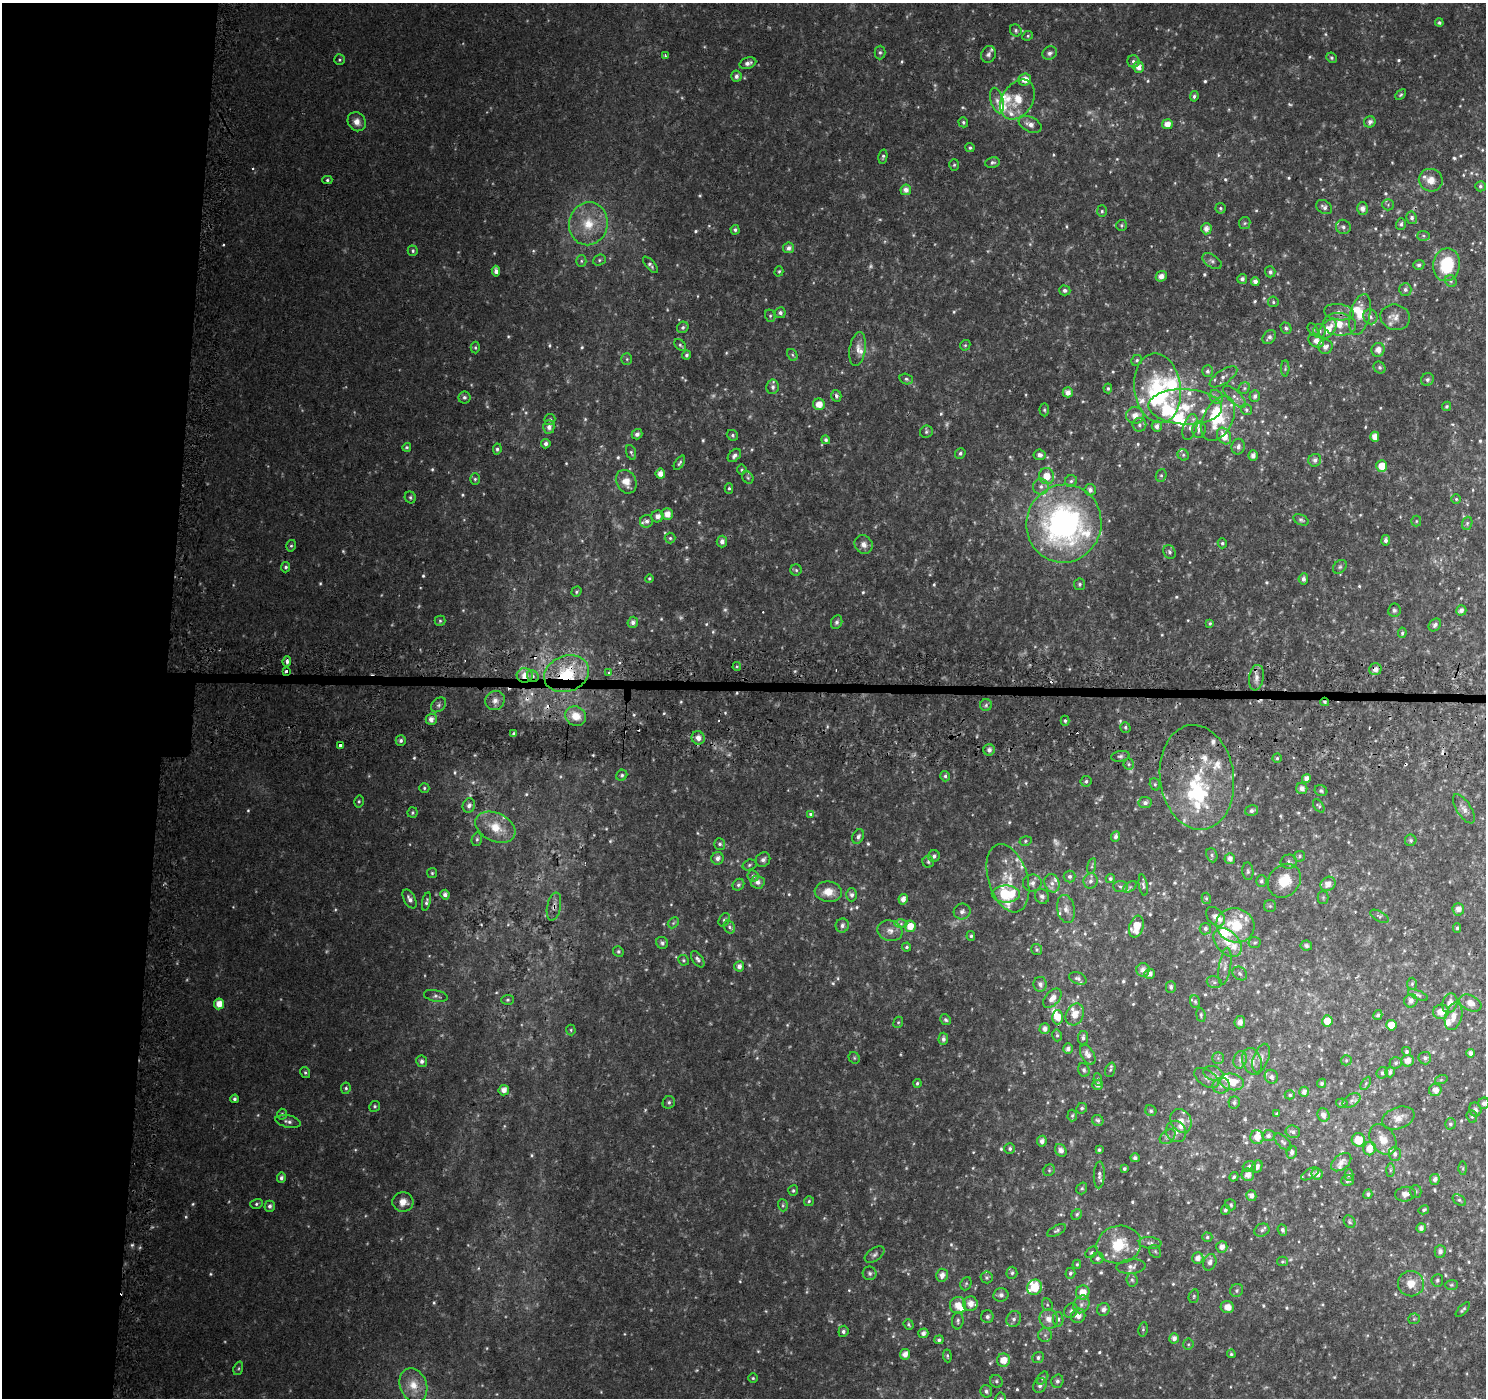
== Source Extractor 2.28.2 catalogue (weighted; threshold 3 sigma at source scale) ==
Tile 4 of 3 x 3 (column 1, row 2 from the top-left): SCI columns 38-1521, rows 1721-3116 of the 4520 x 4778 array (HDU 1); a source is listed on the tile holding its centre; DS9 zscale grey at full resolution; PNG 1488 x 1400 px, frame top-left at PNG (2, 3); each listed source drawn as its Kron ellipse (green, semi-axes under 4 px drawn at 4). Shown black and unused: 12% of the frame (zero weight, under 2 of 3 exposures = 3% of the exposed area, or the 3 px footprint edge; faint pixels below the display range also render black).
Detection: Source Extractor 2.28.2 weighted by HDU 2 'WHT'; one run over the whole footprint, this tile lists its part. Background 0.0573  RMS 0.0079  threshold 0.0354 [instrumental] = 3 sigma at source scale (4.5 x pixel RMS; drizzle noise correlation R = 1.50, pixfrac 1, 0.0396/0.0396 arcsec/px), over >= 5 px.
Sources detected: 819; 40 too faint to see at this stretch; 4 inside a brighter object's white glare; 10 cosmic-ray / hot-pixel residue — neither listed nor drawn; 57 inside a brighter listed object's ellipse — not listed separately; of the other 708, all 500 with FLUX_AUTO >= 1.19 (the completeness limit of this list) listed and drawn (208 fainter detections not listed), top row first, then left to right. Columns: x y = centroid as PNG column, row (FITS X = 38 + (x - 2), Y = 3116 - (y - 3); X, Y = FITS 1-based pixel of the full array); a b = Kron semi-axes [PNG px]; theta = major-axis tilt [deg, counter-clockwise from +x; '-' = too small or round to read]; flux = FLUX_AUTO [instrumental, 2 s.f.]
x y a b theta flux
1439 23 4 4 - 1.6
1016 30 6 5 - 1.7
1028 36 5 4 - 1.2
880 52 7 5 90 1.7
1050 53 8 6 30 2.8
988 54 8 7 - 2.8
665 55 3 3 - 2.3
1332 58 5 5 - 1.5
339 60 5 5 - 1.3
1133 61 6 6 - 2.3
748 63 8 5 17 4.2
1139 67 5 5 - 6.3
736 76 6 5 - 3.1
1025 79 6 6 - 8.8
1401 95 6 4 44 1.2
1194 96 5 4 - 1.7
1017 100 21 15 57 18
997 101 13 6 -74 4.2
357 122 10 8 -53 5.9
963 122 5 4 - 1.7
1370 122 6 5 - 3.5
1030 124 12 7 -24 5.7
1167 124 5 5 - 7.8
970 148 4 4 - 1.5
883 157 7 4 78 1.5
992 162 7 5 8 2
954 165 6 5 - 1.2
327 180 5 4 - 1.4
1431 180 12 11 - 8.4
1480 186 5 5 - 1.7
906 190 5 5 - 4.7
1388 205 6 5 - 1.3
1324 207 8 6 -35 3
1220 208 5 5 - 1.3
1362 208 6 5 - 4.5
1102 211 6 5 - 1.4
1412 218 6 5 - 2.6
1245 223 6 5 - 1.5
588 224 21 19 77 25
1401 224 6 4 71 1.9
1121 225 5 5 - 1.4
1343 227 7 7 - 2.4
1206 229 5 5 - 4.9
735 230 5 4 - 1.8
1424 236 6 5 - 1.2
788 248 5 5 - 3.6
413 251 5 5 - 1.7
599 260 6 5 - 1.6
581 261 5 5 - 1.5
1212 261 11 6 -33 2.7
650 265 10 4 -49 2.2
1419 265 5 5 - 1.9
1447 265 17 13 78 37
496 271 5 4 - 4.3
779 271 5 4 - 1.2
1270 272 5 5 - 2.3
1161 276 6 5 - 5.9
1242 279 5 5 - 2.9
1255 281 4 4 - 4
1451 281 6 5 - 1.6
1405 289 6 6 - 2.4
1065 290 6 5 - 2.2
1273 302 5 5 - 1.5
1339 312 15 8 -7 5.8
780 313 5 5 - 2.5
1360 314 21 10 75 13
770 316 6 5 - 1.5
1370 317 7 7 - 2.7
1395 317 15 12 -15 7.1
1339 324 16 11 -6 14
683 327 6 5 - 1.9
1286 328 6 5 - 1.9
1313 329 7 4 -61 1.4
1328 329 11 7 52 14
1319 331 7 6 - 2.5
1269 337 8 5 48 3
1316 341 8 6 -33 6.4
680 345 7 4 -49 1.5
965 345 6 5 - 1.3
475 347 6 4 -88 1.3
1325 347 7 7 - 4.9
858 349 17 8 81 6.5
1378 350 7 6 - 6
686 355 4 4 - 1.7
792 355 6 4 -61 1.4
627 359 6 5 - 1.4
1137 360 6 5 - 1.6
1380 367 6 5 - 1.9
1285 368 8 4 88 1.2
1207 371 6 5 - 2
1223 377 16 6 34 4.8
906 379 7 5 -18 1.7
1427 379 7 6 - 2.1
773 387 7 6 - 2.8
1108 388 5 4 - 1.3
1157 388 35 23 -82 61
1244 388 6 5 - 1.6
1068 392 5 5 - 5.3
836 396 6 5 - 2.6
1255 396 6 5 - 2.6
464 397 6 6 - 2.4
1216 397 7 6 - 2.7
1235 397 14 6 -44 4.2
819 404 6 5 - 8.8
1447 406 5 4 - 1.3
1185 407 37 17 -2 36
1044 410 6 4 -86 1.3
1246 410 6 5 - 1.7
1135 415 9 8 - 8.3
550 419 5 5 - 1.7
1218 419 24 14 62 29
1139 425 7 7 - 2.5
1157 426 5 5 - 3.9
549 427 6 5 - 4
1190 427 13 7 73 4.8
1199 430 8 7 - 3.4
926 432 6 6 - 1.7
637 434 5 5 - 3.1
732 435 6 5 - 1.6
1224 436 9 6 -61 11
1375 437 5 4 - 7.4
826 440 4 4 - 1.9
546 444 5 4 - 2.8
407 447 4 4 - 1.2
1238 447 8 6 81 3.4
497 449 6 4 82 1.7
631 452 8 4 -71 1.5
960 453 5 5 - 1.8
734 455 8 5 45 2.8
1039 455 6 5 - 3.5
1183 455 6 5 - 1.4
1253 455 5 4 - 3.7
1315 460 6 6 - 3.5
679 463 8 4 57 1.7
1382 466 6 5 - 12
742 470 5 5 - 1.2
660 474 5 4 - 6.5
1161 475 6 5 - 1.5
1046 476 8 7 - 11
748 478 6 5 - 1.4
475 479 6 5 - 1.5
1071 481 6 6 - 2
626 482 12 9 -60 10
1041 486 8 8 - 4
729 488 5 4 - 1.4
1090 490 6 5 - 3.1
410 497 6 5 - 1.6
1456 499 5 5 - 1.2
667 514 6 6 - 6.9
657 516 6 6 - 4.4
1301 520 8 5 -25 1.7
647 521 7 6 - 3
1416 521 5 5 - 1.2
1467 523 7 5 69 1.3
1064 524 39 37 73 240
670 538 5 5 - 1.5
1386 540 5 4 - 2.6
722 541 6 5 - 3.8
1222 543 5 4 - 1.3
864 545 9 8 - 4.7
291 546 6 5 - 1.5
1169 552 7 6 - 2.2
286 567 5 4 - 1.9
1340 567 8 6 45 1.9
796 570 6 5 - 1.4
649 578 4 4 - 1.2
1303 579 5 5 - 2.8
1080 584 5 5 - 1.5
576 592 5 4 - 1.2
1394 610 6 6 - 2.1
1461 610 5 5 - 3.6
440 621 5 5 - 1.4
633 622 5 5 - 3.5
837 622 7 5 66 2.1
1210 623 3 3 - 1.2
1435 625 7 5 50 2.3
1402 633 5 3 - 1.4
287 661 5 4 - 2.7
737 666 4 4 - 1.3
1375 669 6 5 - 4.2
286 671 3 3 - 4.3
609 673 3 3 - 2.4
567 674 23 17 21 43
525 675 8 7 - 9.2
533 676 6 5 - 2.5
1256 678 13 7 81 4.9
495 700 10 9 - 5.8
1325 702 4 3 - 1.4
439 705 8 6 42 2.6
986 705 6 6 - 1.7
576 716 11 9 -31 12
431 719 5 5 - 4.8
1065 721 5 4 - 1.5
1125 727 5 5 - 1.7
513 734 4 3 - 1.4
698 738 7 6 - 5.4
401 740 5 5 - 2.2
340 745 4 3 - 7
989 750 6 5 - 3.3
1120 756 9 5 11 2.2
1277 758 4 4 - 1.4
1129 764 5 5 - 1.6
622 775 6 5 - 1.8
945 776 5 5 - 1.7
1197 777 52 37 -82 71
1306 778 4 4 - 4
1086 781 5 5 - 1.8
1155 784 6 5 - 1.5
424 788 5 4 - 1.3
1302 788 6 5 - 4.1
1321 791 6 5 - 1.6
359 801 6 4 76 1.4
1145 803 6 5 - 2.6
469 805 7 6 - 3
1319 806 7 4 -53 1.5
1464 809 16 7 -57 4.5
1252 811 6 5 - 2.2
412 813 5 5 - 1.4
810 814 4 3 - 3.5
495 827 21 14 -26 18
1116 836 5 4 - 2.6
858 837 7 5 64 2.7
477 839 7 5 76 1.6
1411 840 6 5 - 1.6
1025 841 6 5 - 1.4
720 844 6 5 - 2.1
1212 855 7 5 -69 1.5
934 856 6 5 - 2.5
1299 856 5 5 - 1.4
717 858 6 6 - 4
1230 859 5 5 - 4
763 860 7 7 - 3.1
928 862 6 5 - 1.6
1289 862 8 7 - 2.3
749 865 7 5 18 1.6
1092 866 8 3 77 1.3
1248 871 9 5 -84 1.9
432 873 5 5 - 1.2
753 876 6 5 - 1.9
1070 876 6 6 - 2.2
1008 878 35 19 -73 27
1110 879 4 4 - 1.6
1090 881 8 7 - 3
1261 881 6 5 - 2.2
1284 881 18 15 49 21
758 882 7 6 - 4.1
1032 883 9 8 - 4.1
1052 883 9 7 -73 4.7
1328 884 8 7 - 6.4
738 885 6 5 - 2
1143 885 11 4 -82 1.9
1120 887 7 5 -4 1.8
1130 887 7 4 37 1.7
828 892 14 10 -7 11
1006 894 14 8 0 39
445 895 5 4 - 2.9
852 895 6 5 - 2.7
1042 896 8 6 -64 3
1323 897 6 5 - 1.3
1206 898 6 4 -75 1.3
410 899 10 5 -61 3.6
903 899 5 4 - 5.5
426 902 9 4 77 2
554 906 14 6 78 4.2
1270 906 6 6 - 1.5
1066 909 14 9 -78 5.7
1458 909 6 6 - 4.8
962 911 8 8 - 3.5
1379 916 10 5 -30 1.8
1215 917 11 7 -47 6.3
724 920 7 5 60 1.9
673 923 6 4 45 1.4
901 924 6 4 0 1.6
842 925 7 6 - 3.1
1235 925 19 17 -18 29
910 926 6 5 - 9.7
729 927 7 5 -62 1.9
1136 927 11 7 73 17
1457 928 5 4 - 1.3
1205 929 6 5 - 2.2
890 931 13 10 -17 6.1
971 936 5 4 - 1.6
1228 942 17 11 -48 12
662 943 6 5 - 2
1255 943 6 5 - 1.5
1306 946 6 5 - 1.9
907 947 4 4 - 1.6
1037 949 5 5 - 1.6
618 951 5 5 - 1.5
698 959 9 5 -55 2.7
683 960 5 5 - 1.4
739 966 5 5 - 4.2
1225 966 19 6 81 4.4
1143 970 7 6 - 4.9
1240 973 8 6 -40 2.2
1149 974 5 5 - 4
1078 978 9 5 -21 2.3
1214 982 8 6 -15 2.1
1040 984 7 6 - 3.8
1412 984 6 5 - 1.3
1171 987 6 5 - 2.2
1418 995 10 4 -21 2.1
436 996 12 5 -11 2.3
1052 998 11 7 48 6.8
508 1000 6 5 - 1.4
1411 1001 7 6 - 3.9
1195 1002 6 5 - 1.4
1450 1003 10 7 69 6.6
1470 1003 12 7 -25 7.5
219 1004 5 5 - 9.7
1441 1012 8 7 - 9.5
1075 1014 11 8 63 9
1201 1015 7 4 -82 1.4
1378 1015 5 4 - 1.8
1453 1016 14 8 75 7.3
1058 1017 7 5 -89 11
945 1020 6 5 - 1.7
1327 1021 5 5 - 11
898 1022 6 4 67 1.3
1240 1022 6 5 - 3.5
1391 1025 5 5 - 10
1045 1029 5 5 - 4.3
571 1030 5 5 - 1.2
1057 1035 6 5 - 1.5
1083 1038 7 5 81 2.2
943 1039 6 5 - 2.6
1068 1049 5 4 - 3.2
1406 1051 5 4 - 1.5
1470 1053 4 4 - 3.7
1088 1055 11 6 -60 5.1
854 1058 6 5 - 1.3
1218 1058 5 5 - 1.7
1261 1058 15 7 70 4.5
1425 1058 6 6 - 2.6
1240 1060 9 6 76 3.3
1346 1060 5 5 - 1.2
422 1061 6 5 - 3
1252 1061 14 9 -70 6
1408 1061 6 6 - 6.1
1396 1063 6 5 - 1.6
1084 1070 7 5 -71 2
1110 1070 7 4 71 1.6
305 1072 6 4 -60 1.4
1390 1072 5 4 - 2.7
1213 1073 10 7 -18 3.3
1382 1073 6 5 - 1.7
1271 1077 7 6 - 3.1
1206 1078 14 8 -34 4.6
1098 1079 6 4 -80 1.4
1441 1080 6 4 18 1.2
1232 1082 12 8 -13 16
917 1083 4 4 - 1.4
1322 1083 5 4 - 1.4
1366 1083 7 4 59 1.4
1098 1085 5 5 - 3.4
1221 1086 9 8 - 3.7
346 1088 6 4 81 1.5
504 1090 5 5 - 5.8
1435 1090 6 6 - 5.4
1304 1092 5 4 - 3.8
1290 1095 5 4 - 1.3
235 1099 4 3 - 1.8
1352 1100 10 6 30 2.6
669 1102 6 6 - 1.9
1234 1102 6 6 - 2
1342 1103 6 4 5 1.3
1484 1103 6 5 - 3
375 1106 5 5 - 1.5
1082 1108 6 5 - 1.6
1475 1109 7 6 - 2.9
1151 1111 6 5 - 1.7
1276 1113 3 3 - 1.4
282 1114 5 4 - 1.3
1323 1115 7 6 - 4.3
1072 1116 6 4 87 1.3
1472 1116 6 5 - 1.4
1398 1118 17 10 19 8
1098 1120 6 5 - 2.1
288 1121 13 6 -12 3.2
1181 1121 12 10 -59 7.9
1450 1124 5 5 - 1.8
1176 1131 11 10 - 6.4
1293 1132 7 6 - 2.7
1268 1136 6 5 - 2.7
1168 1137 9 6 40 2.7
1257 1137 7 6 - 8.9
1358 1140 7 6 - 14
1383 1140 17 12 -57 9.6
1042 1141 5 5 - 4.2
1283 1142 11 5 -44 2.3
1010 1149 5 5 - 1.8
1370 1149 7 6 - 8.5
1061 1150 7 5 -55 4.2
1099 1150 3 3 - 1.6
1292 1152 6 5 - 2.4
1395 1154 7 6 - 2.3
1135 1158 5 4 - 2.3
1341 1162 11 7 38 5.4
1249 1166 6 5 - 2.4
1257 1167 6 5 - 2.9
1124 1168 4 3 - 1.5
1463 1168 6 4 -89 1.4
1049 1170 6 5 - 1.5
1390 1170 7 4 89 1.4
1310 1174 9 5 29 1.9
1317 1174 6 5 - 4.6
1099 1175 13 5 87 3.1
1248 1175 6 6 - 5.8
1349 1175 6 4 89 1.7
1234 1177 5 4 - 1.6
281 1178 5 4 - 2.5
1435 1179 5 5 - 3.1
1348 1181 6 5 - 1.8
1082 1188 6 5 - 1.4
793 1190 5 5 - 1.4
1416 1191 6 6 - 1.6
1368 1194 5 4 - 1.8
1405 1194 10 7 7 4.7
1251 1196 5 5 - 4.2
1459 1200 7 5 -35 1.7
809 1201 5 5 - 1.4
403 1202 10 9 - 8.4
256 1204 6 5 - 1.6
783 1205 6 4 -70 1.2
1231 1205 6 5 - 1.4
270 1206 5 5 - 2.7
1225 1210 5 4 - 1.8
1424 1210 5 4 - 1.5
1077 1214 6 5 - 1.5
1349 1222 7 5 -54 1.5
1421 1228 5 4 - 3.6
1262 1230 8 6 30 2.2
1282 1230 6 4 -67 2.3
1057 1231 10 5 27 1.8
1207 1237 5 4 - 1.5
1150 1243 11 6 -5 2.7
1119 1245 22 18 12 30
1222 1247 6 5 - 4.8
1155 1251 7 5 -56 1.5
1091 1252 7 5 38 1.4
1440 1252 6 5 - 3.9
875 1254 11 6 34 2.8
1097 1258 6 5 - 2.5
1198 1258 6 5 - 5.4
1282 1261 5 4 - 1.2
1210 1262 8 6 70 3.8
1077 1264 5 4 - 1.3
1131 1267 14 7 5 4.3
870 1273 7 7 - 2.1
1012 1273 6 5 - 1.9
1070 1273 5 5 - 1.9
942 1275 6 6 - 4.9
986 1277 6 6 - 1.6
1132 1280 7 5 -84 1.6
1437 1280 6 6 - 1.6
966 1284 7 5 68 1.5
1411 1284 13 12 - 11
1451 1285 6 5 - 1.3
1035 1287 8 7 - 19
1237 1290 7 6 - 2
1083 1292 7 6 - 10
1001 1295 7 6 - 3.5
1194 1296 7 5 76 1.3
970 1304 7 7 - 6.9
1081 1304 9 7 57 3.8
958 1305 8 8 - 9.9
1047 1305 6 5 - 1.6
1227 1307 7 6 - 6.5
1103 1310 6 6 - 3.5
1463 1310 9 4 46 1.7
1071 1311 7 6 - 2.2
1078 1316 7 7 - 5.3
987 1317 6 6 - 2.8
1014 1319 8 7 - 3.1
1049 1319 10 9 - 7.2
1058 1319 7 5 -81 2.2
1414 1319 6 5 - 1.3
958 1321 8 6 85 2
909 1325 5 4 - 1.3
1143 1329 7 5 82 1.3
843 1331 6 5 - 2
923 1333 5 5 - 3.6
1045 1335 7 7 - 2.3
1174 1338 5 5 - 3.8
939 1340 5 4 - 2
1188 1344 5 5 - 1.3
905 1354 5 5 - 5.7
1231 1354 4 4 - 1.2
947 1356 6 4 -85 1.3
1038 1357 6 5 - 2.3
1004 1360 6 6 - 10
238 1368 7 4 70 1.4
753 1378 5 5 - 1.2
1042 1378 7 5 53 1.5
996 1381 6 6 - 1.8
1057 1381 7 6 - 2.4
413 1385 18 13 -68 13
1040 1385 8 6 62 3
986 1391 6 5 - 2.2
1001 1398 5 5 - 1.2
Overlapping masked pixels (flux is a lower limit): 7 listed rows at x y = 1375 669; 286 671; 567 674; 525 675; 533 676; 1325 702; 554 906
Isophote crosses this tile's border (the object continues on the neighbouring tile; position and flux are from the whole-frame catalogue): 2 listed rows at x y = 1484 1103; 1001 1398